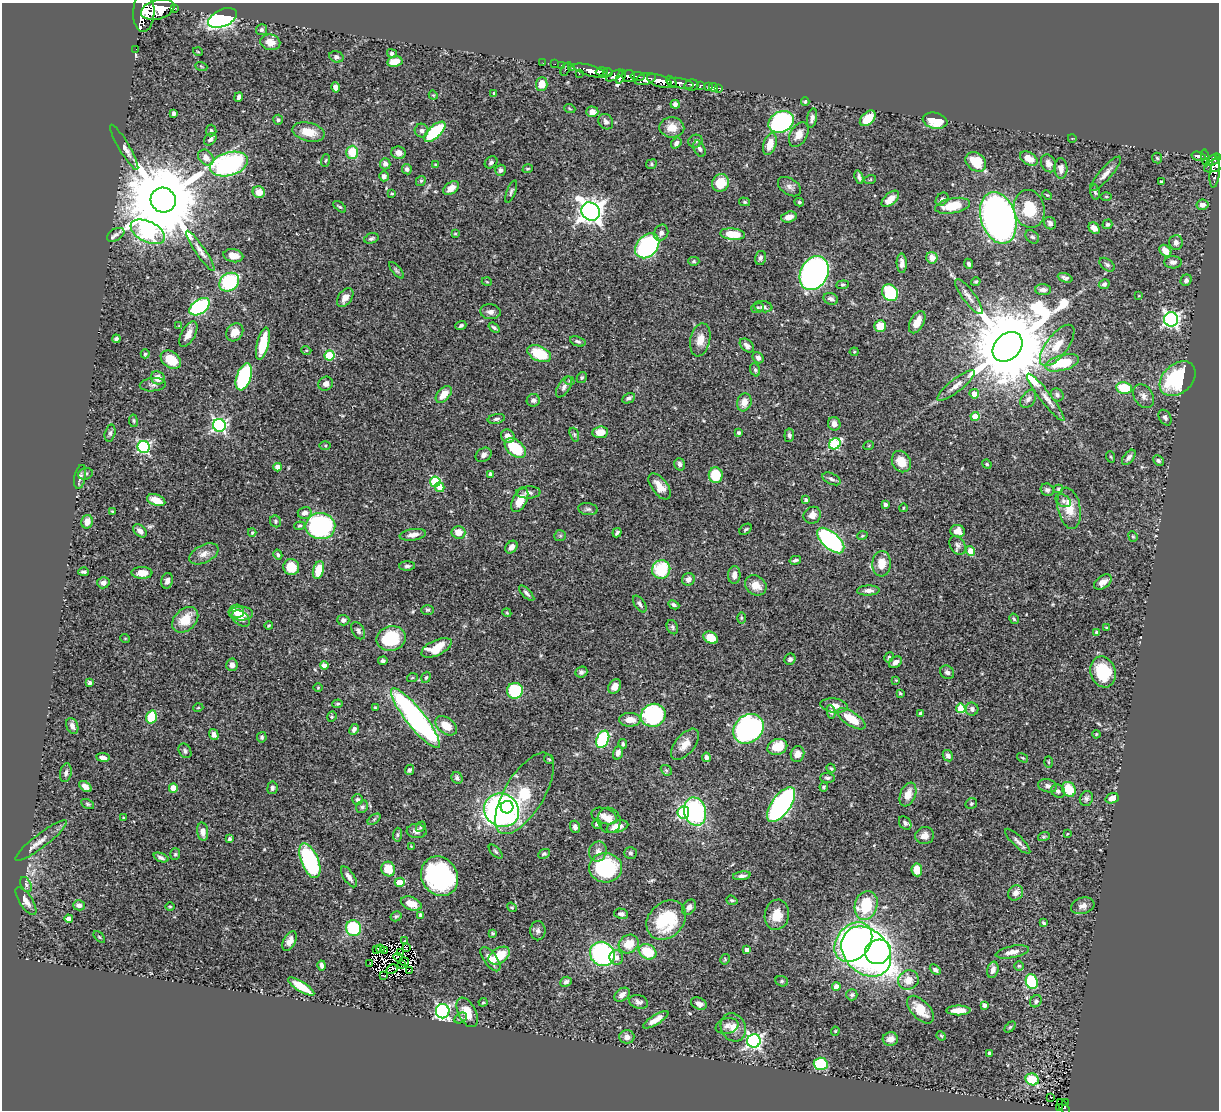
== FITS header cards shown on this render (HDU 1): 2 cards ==
NAXIS1  =                 1217
NAXIS2  =                 1108

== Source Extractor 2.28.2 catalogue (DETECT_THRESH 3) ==
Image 1217 x 1108 px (HDU 1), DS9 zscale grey, 1 PNG px = 1 image px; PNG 1221 x 1112 px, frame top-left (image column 1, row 1108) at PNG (2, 3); each listed source drawn as its Kron ellipse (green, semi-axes under 4 px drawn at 4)
Background 0.746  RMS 0.022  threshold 0.0673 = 3 sigma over >= 5 px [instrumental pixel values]
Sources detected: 499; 4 with non-positive FLUX_AUTO (blend fragments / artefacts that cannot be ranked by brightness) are neither listed nor drawn; the other 495 listed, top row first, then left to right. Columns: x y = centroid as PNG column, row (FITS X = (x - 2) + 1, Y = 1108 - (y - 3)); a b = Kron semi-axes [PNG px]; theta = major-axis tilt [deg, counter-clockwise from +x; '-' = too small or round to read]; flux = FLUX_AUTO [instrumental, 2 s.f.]
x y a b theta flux
174 8 3 3 - 60
158 9 17 9 14 3300
144 12 20 10 88 3200
223 18 15 8 24 300
261 30 5 5 - 2.9
270 42 10 7 -11 14
136 49 2 2 - 4.8
198 52 5 3 - 1.2
392 53 5 4 - 4.1
336 57 7 5 -18 4.3
395 62 7 5 10 18
543 63 2 2 - 8.7
555 64 2 2 - 8.5
561 65 2 2 - 6
201 66 6 3 -19 1.5
572 68 3 2 - 21
566 69 7 3 58 72
590 71 17 5 -16 1200
602 72 6 3 1 450
608 73 5 3 - 320
579 74 2 2 - 7.8
615 75 9 4 29 330
628 76 6 6 - 510
638 76 7 3 -8 210
621 77 7 3 66 240
645 79 11 5 15 670
660 81 13 5 -19 1500
671 82 7 4 -56 310
680 83 13 5 -11 790
542 84 7 5 85 21
691 85 7 5 11 200
700 85 3 3 - 110
336 87 5 4 - 7.9
709 87 4 3 - 62
714 87 4 4 - 22
719 88 3 2 - 9.6
494 93 4 3 - 1.6
433 95 5 3 - 1.4
239 97 5 3 - 3.7
805 101 4 3 - 2.2
675 104 4 4 - 4.6
570 109 5 3 - 1.5
592 112 6 5 - 9.5
174 113 4 4 - 4.7
812 118 10 5 78 5.9
868 118 9 6 44 31
278 120 5 5 - 3.2
935 121 12 8 -12 40
606 122 8 7 - 5.3
781 122 13 10 27 290
672 127 12 10 -3 17
421 130 7 7 - 5.5
211 131 6 5 - 2.8
308 132 16 9 -13 26
435 132 13 6 43 93
799 135 13 8 59 14
1072 138 4 3 - 0.86
210 139 7 5 46 4.8
695 141 7 6 - 4.9
676 143 6 4 53 5.2
770 144 11 6 73 21
124 147 26 5 -59 8.3
699 149 9 5 -64 4.4
352 152 7 6 - 37
399 153 7 6 - 8.5
1199 156 7 3 -14 150
206 158 9 7 -49 11
1157 158 5 5 - 2.5
1205 158 8 3 -79 200
1029 159 9 6 -30 16
326 160 6 3 71 1.6
1214 160 8 5 34 320
491 162 7 5 37 3.7
976 162 11 8 -39 49
1048 163 9 7 -63 7.4
229 164 19 11 16 250
385 164 5 5 - 5.8
436 164 3 3 - 2.4
651 164 6 4 25 2.3
1215 165 12 6 22 400
407 169 5 5 - 3.7
528 169 5 3 - 1.6
1061 169 10 6 -89 8.4
501 170 5 5 - 4.3
1215 172 16 5 83 170
1106 174 22 6 48 11
384 176 5 5 - 4.7
859 177 7 4 -73 3.9
870 180 6 3 19 1.7
421 181 5 4 - 2.2
1161 182 3 2 - 1.5
720 183 9 8 - 32
789 187 13 8 -33 6.8
451 188 9 5 36 13
511 191 12 4 68 3.2
259 192 6 5 - 19
1095 192 7 5 -79 3
392 194 4 3 - 1.3
1047 195 5 3 - 1.3
1106 196 5 3 - 1.4
890 199 10 5 42 16
942 199 7 5 48 4.6
163 200 13 12 - 26000
745 202 5 4 - 2
799 202 5 3 - 2.4
1202 205 6 5 - 7.5
953 206 17 7 11 41
340 207 7 3 -39 2
1029 209 19 15 -77 54
591 212 10 8 -42 1400
789 217 8 5 15 10
998 218 26 17 -73 920
1050 223 6 5 - 5.9
1107 224 5 4 - 2.8
1094 228 6 5 - 13
148 232 18 10 -26 320
661 233 8 7 - 5.7
455 234 4 3 - 1.3
733 234 12 5 -6 40
116 235 9 6 30 4.8
1032 237 8 5 -41 3.6
371 238 7 5 17 3.2
1176 242 7 6 - 6.6
647 246 14 10 47 250
200 251 24 5 -56 9.2
1165 251 7 5 -44 20
233 256 10 6 -10 13
760 258 7 5 76 3.7
932 258 6 5 - 17
694 261 6 4 -1 2.2
1173 262 8 6 -3 6.5
902 263 10 5 -87 8.2
969 264 5 4 - 3.4
1107 265 9 5 -37 3.7
396 270 10 4 -50 2.6
814 273 18 13 62 480
1065 278 7 4 -20 4
1186 280 6 5 - 3.4
229 282 10 8 38 100
487 282 5 3 - 1.4
976 282 5 4 - 2.1
1104 284 5 4 - 3.1
842 285 6 4 6 2.2
1043 290 8 5 -2 6.3
890 293 9 7 -52 88
1139 296 3 2 - 1.1
969 297 21 6 -53 9.6
345 298 10 6 54 12
831 299 7 5 -20 5.1
200 307 11 7 35 210
763 307 9 5 -9 3.5
757 308 6 5 - 2.7
490 312 10 7 -6 6.6
1171 319 7 7 - 410
917 322 12 6 62 19
179 326 3 3 - 1.2
461 326 5 4 - 3.1
880 326 6 6 - 25
494 328 6 3 -37 2.7
235 332 10 8 52 16
188 334 14 7 62 12
116 339 4 3 - 2.8
700 340 17 9 78 17
578 341 8 5 -18 3.3
263 344 16 6 76 48
1057 345 24 11 53 26
747 346 8 5 -42 6.3
1008 347 17 12 45 29000
306 350 5 3 - 1.4
854 352 4 4 - 1.4
145 354 4 4 - 2
539 354 12 7 -24 56
329 355 5 5 - 76
758 358 6 5 - 4.7
171 360 11 8 -36 35
1062 363 17 7 15 52
755 370 7 4 -70 2.8
244 377 14 7 71 140
158 378 7 6 - 17
582 378 6 5 - 2.4
1178 379 20 14 42 130
569 381 5 4 - 2
326 384 7 7 - 6.2
153 385 13 6 5 5.6
956 385 23 6 38 13
564 387 12 6 59 5.2
1124 388 8 6 -10 47
444 394 10 6 48 16
974 394 5 4 - 15
1057 395 7 6 - 4
1143 396 13 9 -55 8.4
1046 397 29 5 -52 12
629 398 7 5 26 4.1
1028 399 10 6 53 5.4
533 400 6 6 - 5.1
744 402 9 7 73 13
975 417 4 4 - 30
1165 418 8 5 -60 3.9
496 419 8 5 11 3.7
133 421 6 3 -82 1.9
834 424 7 6 - 8
219 425 6 6 - 300
600 432 8 6 7 16
110 433 8 5 75 3.5
739 433 3 3 - 3.3
574 435 7 4 -71 2.1
789 435 7 5 83 2.9
508 436 7 6 - 11
835 444 6 5 - 110
325 445 6 4 0 1.7
869 445 5 3 - 1.7
144 447 6 6 - 210
515 448 12 7 -41 63
484 455 8 6 35 5.4
1111 457 6 3 -71 1.5
1129 457 9 5 51 5.2
901 461 11 9 -61 25
1158 461 6 4 -46 2.9
679 464 6 5 - 4.8
987 464 5 4 - 1.8
278 467 4 4 - 12
85 474 7 5 18 3.1
491 474 4 3 - 4.6
716 475 8 7 - 50
80 477 12 5 78 5.2
832 479 10 5 -25 4.4
435 482 5 5 - 100
660 486 15 8 -53 15
440 487 5 4 - 20
1058 489 5 3 - 2.1
1047 490 7 6 - 4
528 492 12 6 1 6.3
156 500 9 5 -19 20
520 500 13 7 63 24
806 500 4 4 - 4.5
1063 501 8 5 -30 4.3
885 505 3 3 - 4.7
903 508 4 2 - 1.1
1069 508 21 11 -79 28
588 509 10 6 -7 3.8
113 512 4 4 - 1.9
305 513 7 6 - 7.7
812 515 9 8 - 13
275 521 6 5 - 2.6
87 522 7 5 75 15
300 526 5 3 - 1.9
320 526 15 13 -7 230
746 529 7 4 39 2.7
140 531 8 5 -46 7.7
958 531 7 6 - 12
458 532 7 6 - 16
252 533 4 4 - 1.5
617 533 5 3 - 2.8
413 535 13 5 9 9.1
560 536 6 5 - 2.4
862 536 5 3 - 1.4
1133 536 5 4 - 1.9
831 541 16 8 -42 240
958 545 10 7 -59 5.6
511 547 7 5 51 7.4
971 551 5 4 - 28
204 554 16 9 26 12
278 555 5 4 - 3
795 560 6 4 14 3.6
882 564 12 9 87 19
407 566 8 4 1 3.8
291 567 8 7 - 28
661 569 9 9 - 73
318 570 9 5 74 32
84 572 5 3 - 3
142 573 10 6 -1 19
734 575 9 6 88 9.4
688 579 6 6 - 7.2
167 581 8 6 74 7.4
1103 582 10 6 34 10
103 583 6 5 - 6.6
756 585 11 9 -38 17
868 590 11 5 2 7.2
527 593 10 4 -45 4
640 604 9 5 -56 4
674 605 6 4 -27 3.4
428 610 6 5 - 2.7
236 611 8 7 - 13
507 613 4 3 - 1.4
241 614 12 7 0 19
741 618 5 3 - 1.6
241 619 10 6 -38 6.5
1014 619 5 4 - 2.1
185 620 15 10 43 33
343 620 6 5 - 5.2
269 626 4 3 - 1.7
672 627 7 5 -64 3.1
1107 628 4 3 - 1.5
358 631 9 6 -61 4.4
1097 632 4 3 - 5
125 638 5 3 - 1.1
391 638 14 12 12 73
711 638 7 5 -31 25
436 648 16 7 25 30
889 657 5 4 - 2.4
790 659 6 5 - 4.6
383 661 4 4 - 3.3
895 662 7 5 36 7.2
232 665 6 6 - 7.3
324 666 4 4 - 12
581 672 6 5 - 3.9
947 672 7 6 - 4.4
1103 672 16 12 -71 62
426 677 6 4 71 2.6
412 678 5 3 - 1.6
896 680 3 3 - 1.2
90 683 4 3 - 3.2
615 686 8 5 57 12
318 687 5 3 - 1.1
515 691 8 8 - 81
900 693 3 3 - 2
338 704 5 4 - 2.3
834 705 14 7 -8 12
198 708 5 3 - 1.2
375 708 4 4 - 1.4
961 708 4 4 - 52
972 709 6 6 - 5.3
831 712 7 4 -82 3.4
921 714 4 4 - 6.7
653 715 12 11 - 170
151 717 7 5 75 55
332 717 5 4 - 1.9
415 718 37 9 -52 390
851 719 16 7 -33 34
630 720 11 7 0 15
72 726 8 5 -68 6.5
446 726 12 8 -38 25
354 729 6 4 65 5.8
748 729 16 13 41 340
1096 734 4 3 - 1.1
214 735 6 4 -72 6.3
262 737 5 5 - 2.9
603 739 9 6 66 130
623 744 5 4 - 2.3
685 744 18 9 50 15
777 747 10 7 22 31
185 751 8 6 -57 3.7
618 753 7 5 71 6.4
797 754 8 6 77 10
948 756 6 5 - 6.1
103 757 7 4 -8 5.6
706 757 4 4 - 5.2
1023 758 6 3 -31 1.6
549 759 5 3 - 1.4
1048 762 5 3 - 1.5
831 768 5 3 - 1.8
409 770 5 4 - 3
666 770 6 4 -42 2.1
66 773 9 5 79 5.1
457 778 6 5 - 3.8
828 778 7 5 -1 3.4
1048 786 10 6 -14 5.4
85 787 7 4 -36 8
824 787 4 4 - 2.1
173 788 4 4 - 30
272 788 6 5 - 3.9
1069 789 8 6 -56 35
1058 791 7 6 - 3.8
525 793 46 20 59 94
908 794 12 7 68 18
1086 798 7 6 - 4.1
1112 798 7 5 20 12
358 799 5 5 - 3.4
971 803 6 5 - 2.1
88 804 7 4 -27 2.7
781 805 20 9 55 360
362 807 7 5 57 2.8
507 807 6 6 - 94
501 810 18 16 -31 460
683 812 6 5 - 120
695 812 14 11 -75 180
604 816 13 7 -18 10
124 818 3 3 - 1.5
374 819 7 4 37 2.1
609 820 13 11 -73 13
905 823 7 5 -52 4.1
597 824 4 4 - 4.4
421 827 6 4 53 2.4
575 827 6 5 - 5.6
617 827 11 6 15 18
417 831 10 7 -5 6.5
203 832 9 5 -83 9.4
1067 834 3 3 - 1.2
397 835 7 4 84 2.4
925 836 9 8 - 9.6
1044 836 6 4 19 1.8
229 839 3 3 - 3.5
41 841 32 6 38 13
1018 841 17 5 -44 7
411 846 3 3 - 1.3
598 851 10 8 70 8.3
496 852 9 4 -45 2.5
630 853 6 6 - 3.3
175 854 6 5 - 2.2
544 854 6 4 26 2.8
161 857 8 4 -22 4
310 861 18 8 -68 170
606 868 16 14 -3 120
388 869 7 7 - 28
917 870 6 5 - 20
439 876 20 17 -59 300
742 876 9 4 8 5
349 877 12 5 -55 6.8
400 882 5 4 - 32
26 885 8 5 -63 3.9
1016 893 8 7 - 8.3
732 900 6 4 -19 2.3
26 901 16 6 -57 9.9
411 904 11 6 -21 20
79 905 6 5 - 6
866 905 15 11 72 74
170 906 5 3 - 1.4
1083 906 12 8 16 8.3
512 907 5 4 - 1.8
689 907 8 6 51 6.2
621 914 7 5 -11 4.9
421 915 4 4 - 5
777 915 15 12 81 25
396 916 6 5 - 2.4
69 919 4 4 - 11
666 920 22 17 44 92
1044 923 4 3 - 2.2
353 928 8 7 - 97
538 931 9 7 88 4.9
493 933 4 3 - 2
99 937 7 2 -45 1.5
289 941 10 6 61 10
405 941 3 2 - 1.4
853 942 22 16 50 300
629 944 10 9 - 27
406 947 2 2 - 1.2
377 949 2 2 - 1.4
380 949 4 2 - 1.1
747 950 4 4 - 15
385 951 2 2 - 0.43
648 952 9 7 -31 55
866 952 28 21 -46 870
878 952 13 12 - 250
1012 952 17 6 11 10
400 953 3 2 - 0.74
602 954 13 11 -43 240
499 956 12 7 33 36
398 957 5 2 - 0.15
616 958 7 7 - 7.2
490 959 14 6 -54 17
725 959 5 3 - 1.5
404 962 5 2 - 1.7
369 963 3 2 - 0.27
402 965 2 2 - 1.5
322 966 5 3 - 4
1019 966 4 4 - 1.7
392 969 6 2 27 0.87
409 970 2 2 - 0.43
935 970 6 4 -41 3.8
993 970 8 5 75 7.6
384 976 4 2 - 0.27
908 980 10 9 - 15
782 981 6 5 - 2.5
1032 981 8 5 -71 99
566 982 6 4 26 4.5
836 986 4 4 - 9.1
301 987 15 5 -32 32
622 995 8 6 37 8
852 995 5 5 - 3.2
1036 1001 6 5 - 3.7
483 1002 4 4 - 1.7
638 1002 9 6 -17 5.5
699 1004 8 5 -26 8.4
984 1005 4 4 - 6
920 1010 17 9 -47 27
958 1010 12 5 0 17
443 1011 7 6 - 320
467 1012 16 8 -63 21
461 1018 7 5 28 3
656 1020 14 4 32 12
727 1026 11 7 12 7.5
733 1027 14 12 -62 16
1010 1027 6 4 45 1.9
835 1031 4 4 - 1.6
941 1036 5 4 - 1.8
627 1037 7 6 - 6.8
890 1039 8 7 - 9.6
754 1041 7 6 - 390
989 1053 4 3 - 2.5
821 1064 7 6 - 65
1032 1079 7 6 - 52
1051 1097 3 2 - 2.5
1066 1102 3 2 - 11
1059 1107 4 2 - 25
1064 1107 9 4 -56 92
At the frame edge (FLAGS 8, measured only in part): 1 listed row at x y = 144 12
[4 non-positive-flux detections neither listed nor drawn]